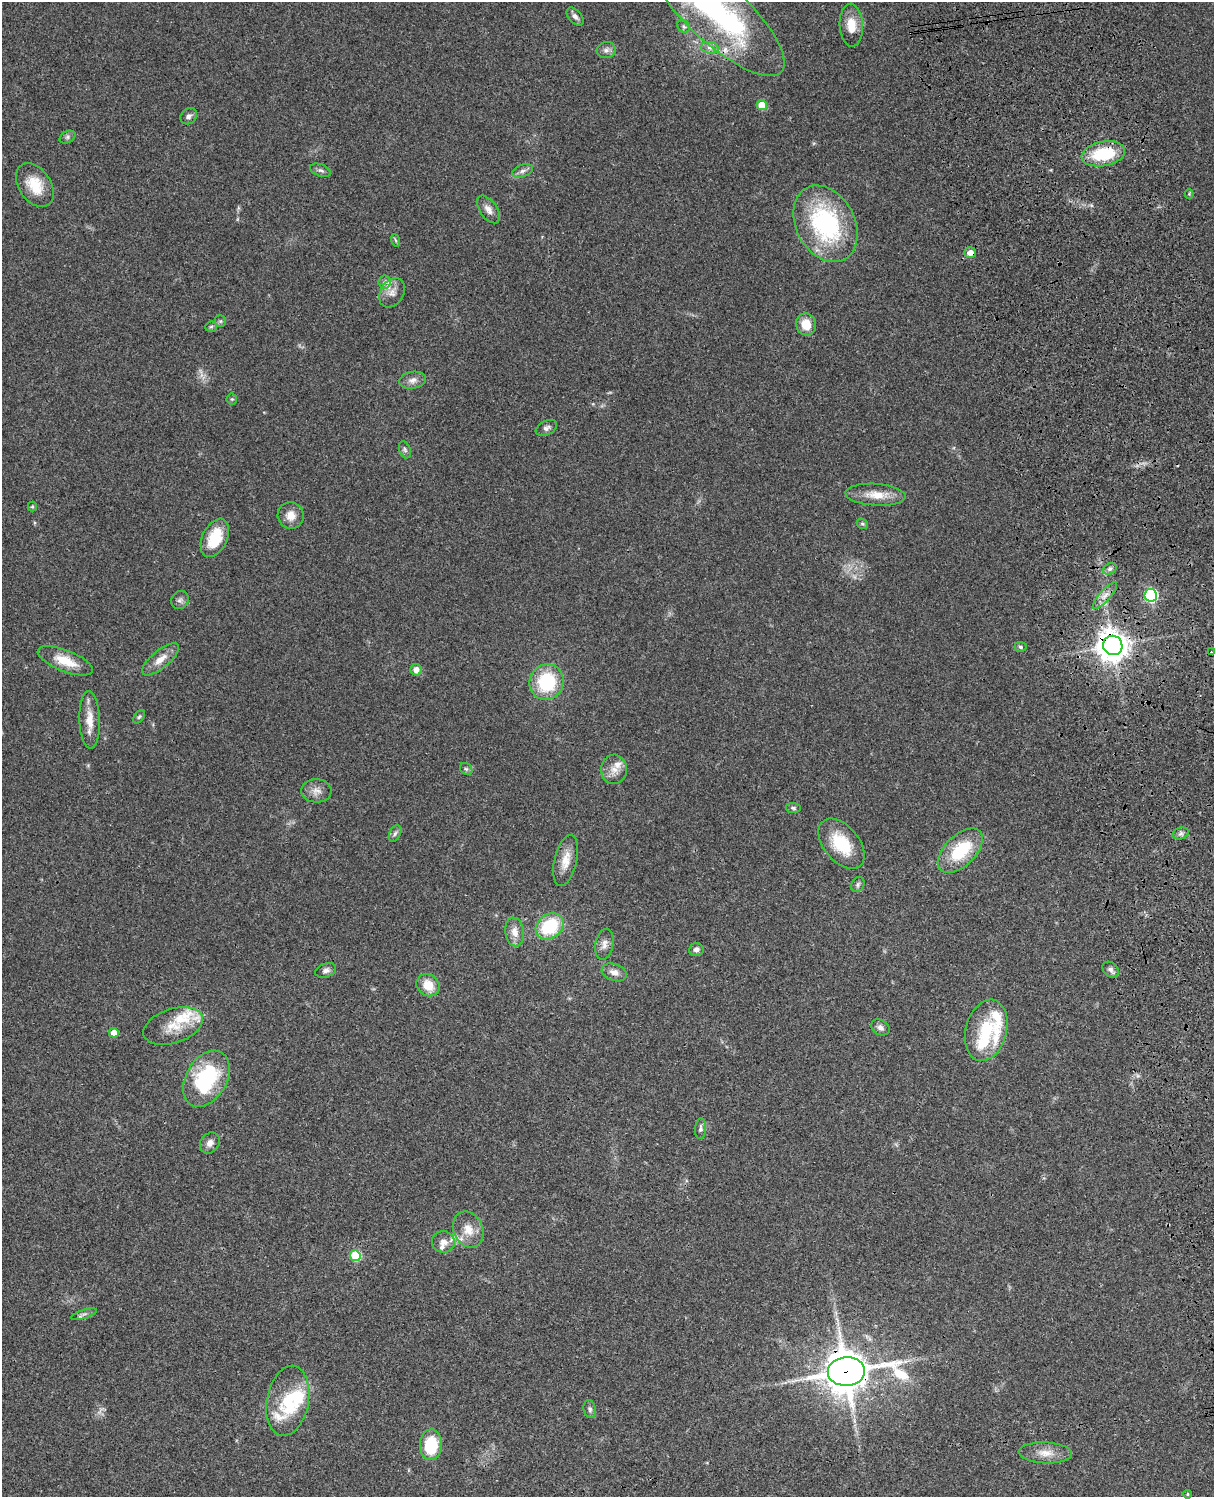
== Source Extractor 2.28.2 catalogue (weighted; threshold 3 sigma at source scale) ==
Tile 6 of 4 x 3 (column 2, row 2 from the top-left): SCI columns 1334-2545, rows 1773-3267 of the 5088 x 4926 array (HDU 1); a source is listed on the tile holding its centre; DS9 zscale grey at full resolution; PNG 1216 x 1499 px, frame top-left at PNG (2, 2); each listed source drawn as its Kron ellipse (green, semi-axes under 4 px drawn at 4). Shown black and unused: <1% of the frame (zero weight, under 3 of 4 exposures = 6% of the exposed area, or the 3 px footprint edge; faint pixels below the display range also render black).
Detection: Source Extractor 2.28.2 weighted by HDU 2 'WHT'; one run over the whole footprint, this tile lists its part. Background 0.0962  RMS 0.0062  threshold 0.0281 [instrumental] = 3 sigma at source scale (4.5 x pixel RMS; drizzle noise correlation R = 1.50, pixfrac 1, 0.05/0.05 arcsec/px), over >= 5 px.
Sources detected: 94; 2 too faint to see at this stretch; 3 inside a brighter object's white glare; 1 cosmic-ray / hot-pixel residue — neither listed nor drawn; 8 inside a brighter listed object's ellipse — not listed separately; the other 80 listed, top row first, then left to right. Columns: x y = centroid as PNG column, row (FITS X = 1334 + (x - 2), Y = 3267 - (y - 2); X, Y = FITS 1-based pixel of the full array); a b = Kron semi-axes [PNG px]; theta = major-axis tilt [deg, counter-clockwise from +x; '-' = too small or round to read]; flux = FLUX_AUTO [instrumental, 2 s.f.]
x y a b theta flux
718 14 86 29 -42 120
575 16 10 6 -49 2.4
851 25 21 11 -87 11
684 26 7 5 -45 1.4
710 48 9 5 -6 2.4
606 50 9 8 - 2.5
762 105 5 5 - 11
189 116 9 7 41 2.2
67 137 8 5 28 1.6
1103 154 22 12 11 30
321 170 11 6 -19 1.9
523 171 10 6 18 2.3
35 185 24 16 -56 15
1189 194 4 4 - 0.6
488 209 16 8 -55 4.1
825 224 40 29 -62 81
395 240 6 4 -70 0.81
970 253 6 5 - 4.9
385 282 6 6 - 1.9
392 293 16 11 58 5.9
220 321 6 5 - 1.2
806 324 11 10 - 9.4
211 327 6 5 - 0.96
412 380 13 8 8 3.7
232 399 5 5 - 0.9
546 428 11 7 25 2.3
405 450 9 5 -71 1.4
876 495 30 11 -4 11
32 507 5 4 - 0.89
291 516 13 13 - 6.5
862 524 6 5 - 0.99
215 538 20 12 65 19
1110 569 7 5 22 1.7
1151 595 6 6 - 93
1105 596 17 5 49 4.2
180 600 9 8 - 2.1
1113 645 10 9 - 890
1020 647 6 5 - 1.3
1211 652 2 2 - 0.62
160 659 23 9 40 7.3
65 661 29 10 -22 14
416 670 5 5 - 4.3
546 682 18 16 64 39
139 717 7 5 53 1.1
90 720 29 10 -88 9.7
466 769 7 5 -42 1.2
614 769 14 13 - 6.6
316 791 15 11 -3 4.9
793 808 7 5 -2 1.1
1181 833 8 5 18 1.8
395 834 9 5 62 1.7
841 844 29 17 -51 25
960 851 28 15 44 30
566 860 26 11 76 9.4
858 884 8 6 60 1.4
550 926 15 12 36 34
515 932 14 9 -81 6
604 944 16 9 79 4.1
696 950 7 6 - 2.1
1111 969 9 7 -41 2.1
326 970 10 7 20 2.4
614 972 13 8 -20 4.6
428 985 12 10 -36 10
173 1026 31 17 18 15
880 1027 10 7 -31 2.6
986 1030 31 20 75 31
114 1033 5 4 - 8
206 1079 30 20 59 57
700 1129 10 5 86 1.8
210 1143 11 9 53 3.6
468 1230 19 14 -65 9.5
443 1242 11 10 - 4.6
355 1256 5 5 - 36
84 1314 13 4 18 1.9
846 1371 19 14 1 1900
288 1401 35 21 79 28
590 1409 9 6 -75 1.6
431 1445 15 11 88 28
1045 1453 27 10 -2 8.3
1187 1494 4 3 - 0.76
Overlapping masked pixels (flux is a lower limit): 4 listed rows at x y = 1103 154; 970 253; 1113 645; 846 1371
Isophote crosses this tile's border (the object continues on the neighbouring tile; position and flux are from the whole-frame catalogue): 1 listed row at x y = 718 14